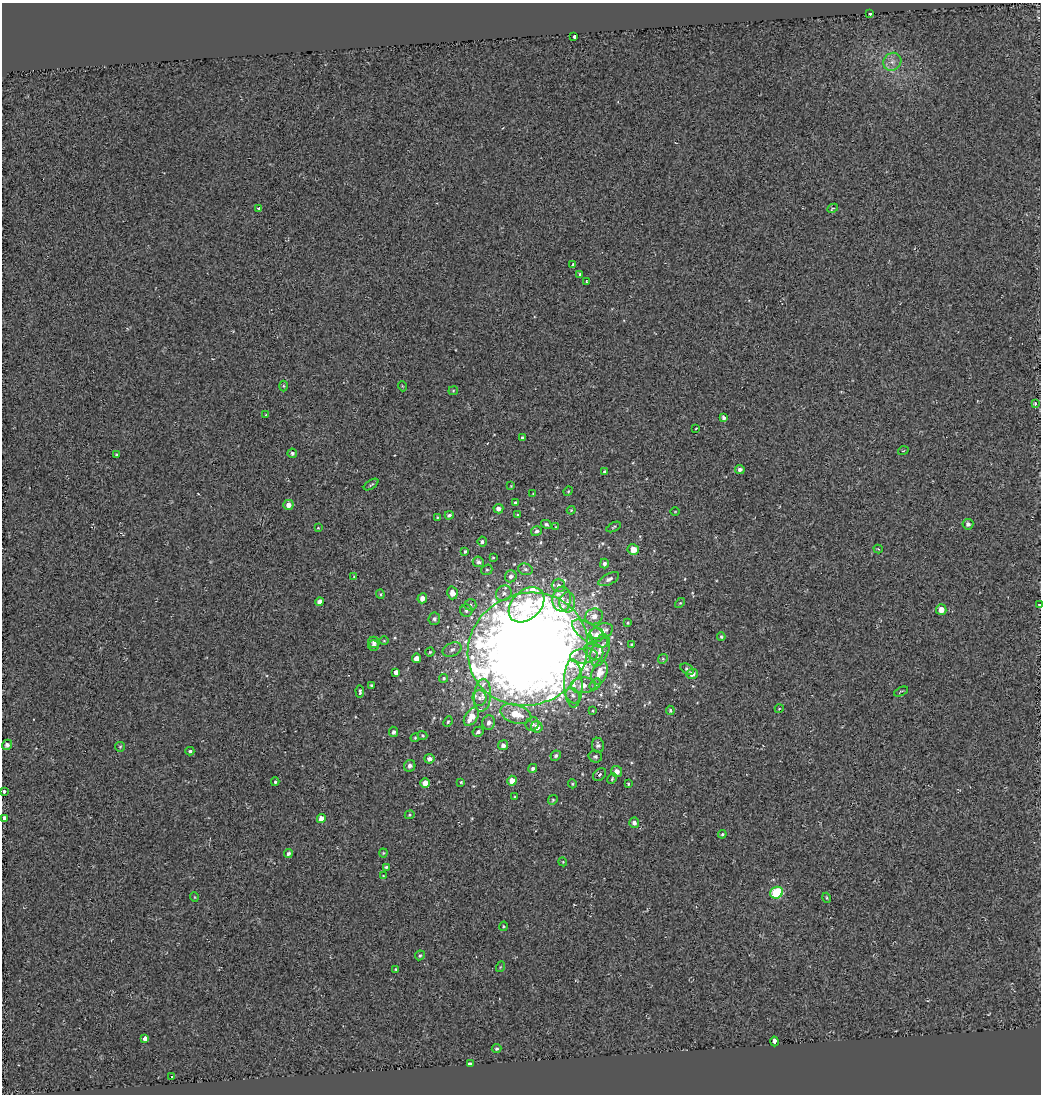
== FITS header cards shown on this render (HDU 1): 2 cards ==
NAXIS1  =                 1039
NAXIS2  =                 1092

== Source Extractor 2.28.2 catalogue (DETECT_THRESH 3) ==
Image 1039 x 1092 px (HDU 1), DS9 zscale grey, 1 PNG px = 1 image px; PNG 1043 x 1096 px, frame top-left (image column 1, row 1092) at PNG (2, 3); each listed source drawn as its Kron ellipse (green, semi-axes under 4 px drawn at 4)
Background -8.68e-04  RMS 0.026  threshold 0.0786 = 3 sigma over >= 5 px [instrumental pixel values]
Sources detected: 155; all 155 listed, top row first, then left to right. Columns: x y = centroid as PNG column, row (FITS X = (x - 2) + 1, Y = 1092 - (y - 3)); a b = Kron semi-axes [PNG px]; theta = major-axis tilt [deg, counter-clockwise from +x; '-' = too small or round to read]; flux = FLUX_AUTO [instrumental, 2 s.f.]
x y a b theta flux
870 13 3 3 - 7.4
574 37 4 3 - 15
892 62 9 8 - 11
259 208 4 3 - 5.6
833 208 6 4 27 2.5
573 265 4 3 - 4.5
580 274 3 2 - 3
586 282 3 3 - 3.4
284 386 5 3 - 1.6
402 386 5 3 - 1.4
453 391 5 4 - 1.9
1035 403 3 3 - 3.8
266 415 4 2 - 1.3
724 418 4 4 - 4.7
696 429 3 2 - 1.8
522 438 3 3 - 3.5
903 451 5 3 - 1.6
292 453 5 4 - 3.5
116 455 3 3 - 1.9
740 469 5 4 - 5.7
604 472 3 3 - 2.7
371 485 8 2 34 2.6
511 486 3 3 - 1.2
568 491 5 4 - 2.1
533 494 4 4 - 1.4
515 503 4 3 - 3.7
288 505 5 5 - 12
498 509 5 5 - 8.6
571 510 4 4 - 1.9
675 512 4 3 - 1.2
449 515 4 3 - 4
518 515 3 3 - 2
437 517 3 2 - 1.4
546 524 5 4 - 3
968 524 5 5 - 5.5
556 527 4 3 - 1.5
614 527 8 3 28 2.3
318 528 3 2 - 1.3
536 531 5 5 - 5.5
482 542 5 4 - 3.5
878 549 4 3 - 1.4
633 550 5 5 - 25
465 551 3 3 - 2.8
493 558 3 2 - 1.7
478 562 5 5 - 5.7
604 564 5 4 - 5.7
525 569 7 5 -16 3.9
487 570 6 5 - 3.2
511 576 6 6 - 6.2
354 577 4 3 - 1.2
609 579 11 5 26 7.4
558 585 6 6 - 5.6
452 593 6 5 - 13
504 593 8 7 - 7.5
380 594 4 4 - 2.2
422 598 5 4 - 11
562 599 12 9 85 19
320 602 4 4 - 10
567 602 10 8 87 11
680 603 6 4 43 2
470 605 6 5 - 3.6
526 605 20 14 44 100
1039 605 3 2 - 62
941 610 5 5 - 13
466 611 6 6 - 3.7
594 616 9 7 23 13
434 619 6 6 - 5.3
628 623 3 3 - 1.9
602 631 12 7 19 18
590 634 21 9 -34 24
597 635 7 7 - 11
721 637 4 4 - 2.3
384 641 5 3 - 1.5
374 642 6 5 - 6.6
632 644 4 3 - 1.4
374 645 5 5 - 5.3
528 649 61 55 23 5800
452 650 10 6 26 6.4
600 650 17 8 70 19
594 651 10 8 -33 12
430 652 4 4 - 2.1
584 656 14 7 6 14
416 658 4 4 - 12
663 659 5 4 - 2.3
687 669 7 5 -33 4.6
396 672 3 3 - 150
599 673 12 7 71 21
692 674 6 5 - 11
444 678 4 4 - 2.9
573 683 24 9 -89 29
595 684 6 4 50 3.4
371 685 3 3 - 2.1
583 685 12 8 6 13
360 691 6 3 -86 3.6
901 691 7 2 26 1.9
482 695 16 8 85 20
573 696 8 6 -58 6.9
479 698 7 7 - 7.4
779 709 4 3 - 1.4
670 710 4 4 - 2.6
593 711 3 2 - 1.2
516 714 16 9 -17 37
471 717 10 6 57 28
448 722 5 4 - 2.7
489 723 7 6 - 7.8
532 724 7 6 - 6
537 727 6 5 - 13
393 732 5 4 - 5
478 732 6 4 29 3.7
423 735 5 4 - 2
415 738 4 3 - 1.8
7 745 5 5 - 7.6
503 745 5 5 - 6.3
598 745 7 6 - 5.6
120 747 5 5 - 2.2
190 751 4 3 - 2.8
556 756 5 5 - 4.4
595 756 7 6 - 4.9
429 759 5 4 - 8.5
410 766 6 5 - 6.3
533 768 4 4 - 3.8
617 771 5 5 - 12
600 775 7 5 47 4.3
612 779 6 3 64 2.1
512 781 5 5 - 20
275 782 4 3 - 2.8
461 782 4 4 - 1.8
425 783 5 4 - 18
572 784 4 4 - 1.9
628 784 3 3 - 1.8
4 791 3 3 - 16
515 797 3 3 - 2
553 800 5 4 - 2.3
410 815 5 4 - 2
5 818 4 3 - 51
321 819 4 4 - 20
634 823 5 5 - 5.9
722 834 4 3 - 2.3
288 853 4 4 - 4.7
383 853 4 4 - 1.8
563 862 4 3 - 1.5
386 867 4 3 - 2.4
383 876 3 3 - 1.3
777 893 6 5 - 130
194 897 5 3 - 1.4
827 898 5 3 - 1.8
504 926 4 3 - 1.9
420 955 5 4 - 2.9
500 967 5 3 - 1.6
395 969 4 2 - 1.5
145 1039 4 3 - 37
775 1041 5 3 - 29
497 1049 5 4 - 3.4
470 1064 4 3 - 41
171 1077 3 3 - 5
At the frame edge (FLAGS 8, measured only in part): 3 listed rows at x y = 1039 605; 4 791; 5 818